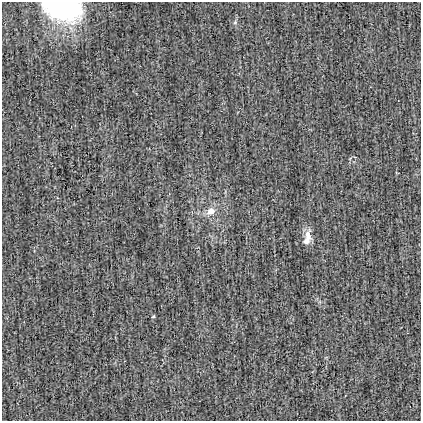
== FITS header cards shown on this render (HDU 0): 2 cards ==
NAXIS1  =                  419
NAXIS2  =                  419

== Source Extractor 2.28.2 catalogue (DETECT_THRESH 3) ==
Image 419 x 419 px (HDU 0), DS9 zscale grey, 1 PNG px = 1 image px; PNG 423 x 423 px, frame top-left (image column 1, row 419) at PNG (2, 2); no overlay
Background -0.00134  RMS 0.031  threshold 0.0918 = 3 sigma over >= 5 px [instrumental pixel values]
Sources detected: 6; all 6 listed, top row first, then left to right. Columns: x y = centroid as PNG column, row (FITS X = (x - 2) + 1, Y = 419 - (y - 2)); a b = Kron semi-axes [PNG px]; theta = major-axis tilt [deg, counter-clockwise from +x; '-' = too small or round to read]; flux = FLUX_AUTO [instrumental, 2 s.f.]
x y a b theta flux
62 8 29 17 -8 350
235 22 6 5 - 3.5
211 211 11 9 33 18
308 235 18 9 -88 19
306 241 10 8 -4 9.3
153 316 6 3 44 1.9
At the frame edge (FLAGS 8, measured only in part): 1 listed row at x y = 62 8